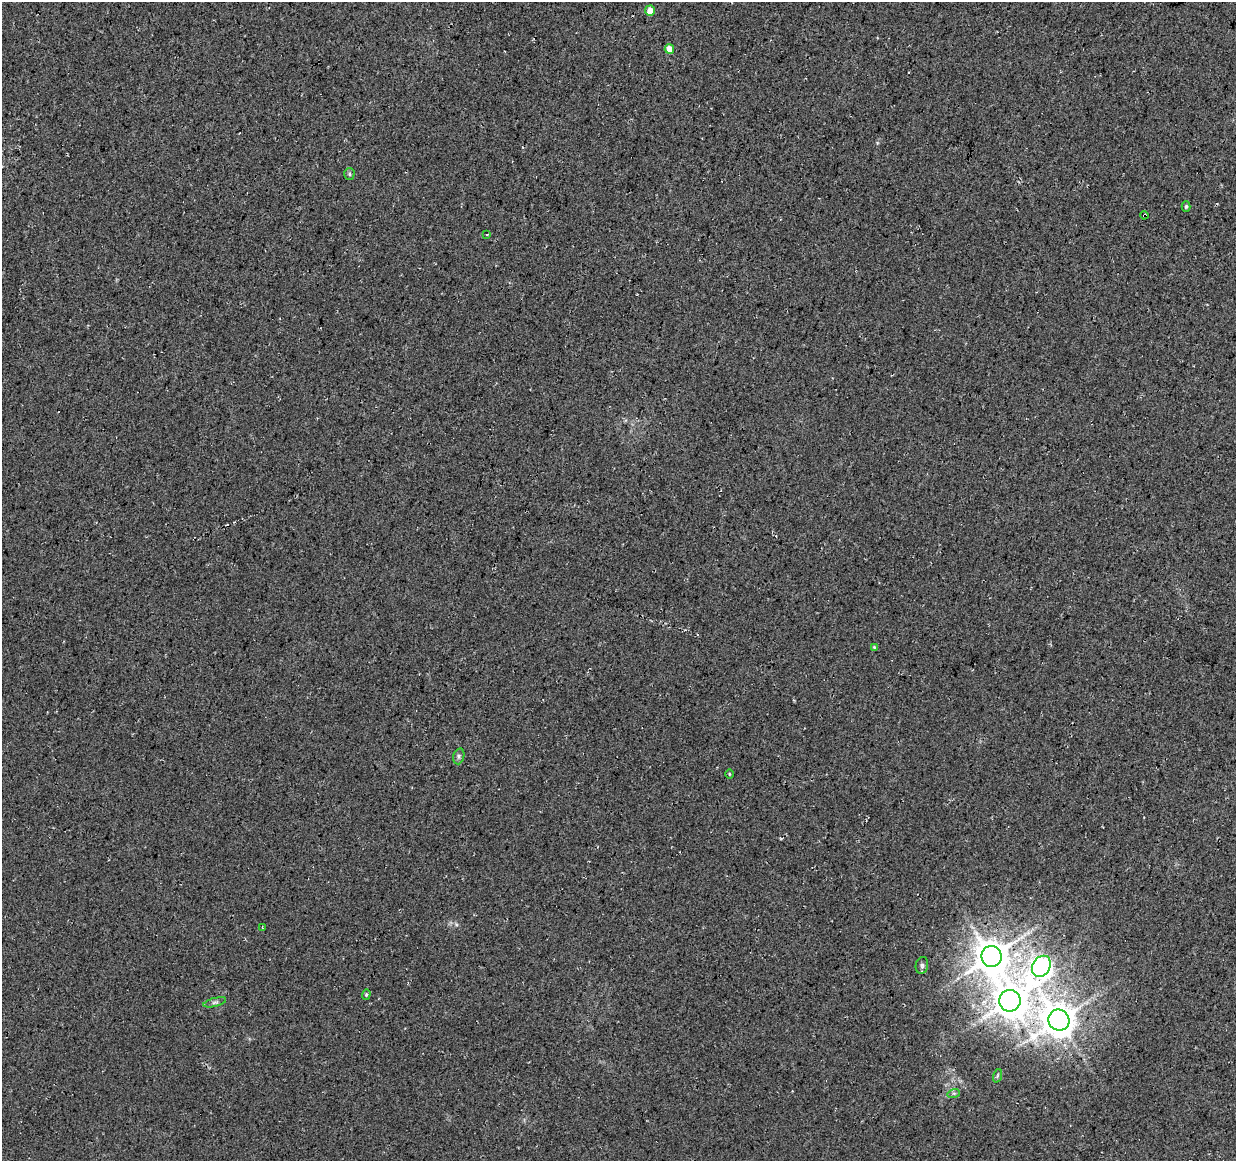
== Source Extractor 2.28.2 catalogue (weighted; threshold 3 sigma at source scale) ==
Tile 10 of 4 x 4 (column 2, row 3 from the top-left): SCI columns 1235-2468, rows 1385-2543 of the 4944 x 5147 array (HDU 1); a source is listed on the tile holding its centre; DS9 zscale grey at full resolution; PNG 1238 x 1163 px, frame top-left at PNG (2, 2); each listed source drawn as its Kron ellipse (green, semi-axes under 4 px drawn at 4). Shown black and unused: <1% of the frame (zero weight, under 3 of 4 exposures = <1% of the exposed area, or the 3 px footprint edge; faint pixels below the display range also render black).
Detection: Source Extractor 2.28.2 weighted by HDU 2 'WHT'; one run over the whole footprint, this tile lists its part. Background 0.0376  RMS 0.01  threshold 0.0463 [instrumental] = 3 sigma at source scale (4.5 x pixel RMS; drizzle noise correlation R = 1.50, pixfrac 1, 0.0396/0.0396 arcsec/px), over >= 5 px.
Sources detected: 20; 1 cosmic-ray / hot-pixel residue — neither listed nor drawn; the other 19 listed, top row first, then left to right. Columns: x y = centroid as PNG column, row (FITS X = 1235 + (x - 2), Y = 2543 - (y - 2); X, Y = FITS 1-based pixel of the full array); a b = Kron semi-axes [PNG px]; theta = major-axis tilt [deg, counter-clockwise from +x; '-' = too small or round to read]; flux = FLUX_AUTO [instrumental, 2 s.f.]
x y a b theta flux
650 11 5 5 - 9.9
669 49 5 4 - 10
349 174 6 5 - 1.7
1186 206 5 4 - 1.7
1144 215 4 3 - 1.6
487 234 3 3 - 3.2
874 647 4 4 - 0.96
459 756 8 5 74 2.2
729 774 5 3 - 0.95
262 927 3 2 - 0.76
991 956 10 10 - 2200
922 965 8 6 78 2.6
1041 966 11 8 57 460
366 994 5 4 - 1.5
1010 1001 11 10 - 2100
215 1002 11 3 15 2
1059 1020 11 10 - 1900
997 1076 7 4 71 1.5
954 1093 6 4 17 1.6
Overlapping masked pixels (flux is a lower limit): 3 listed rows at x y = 1144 215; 1010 1001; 1059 1020